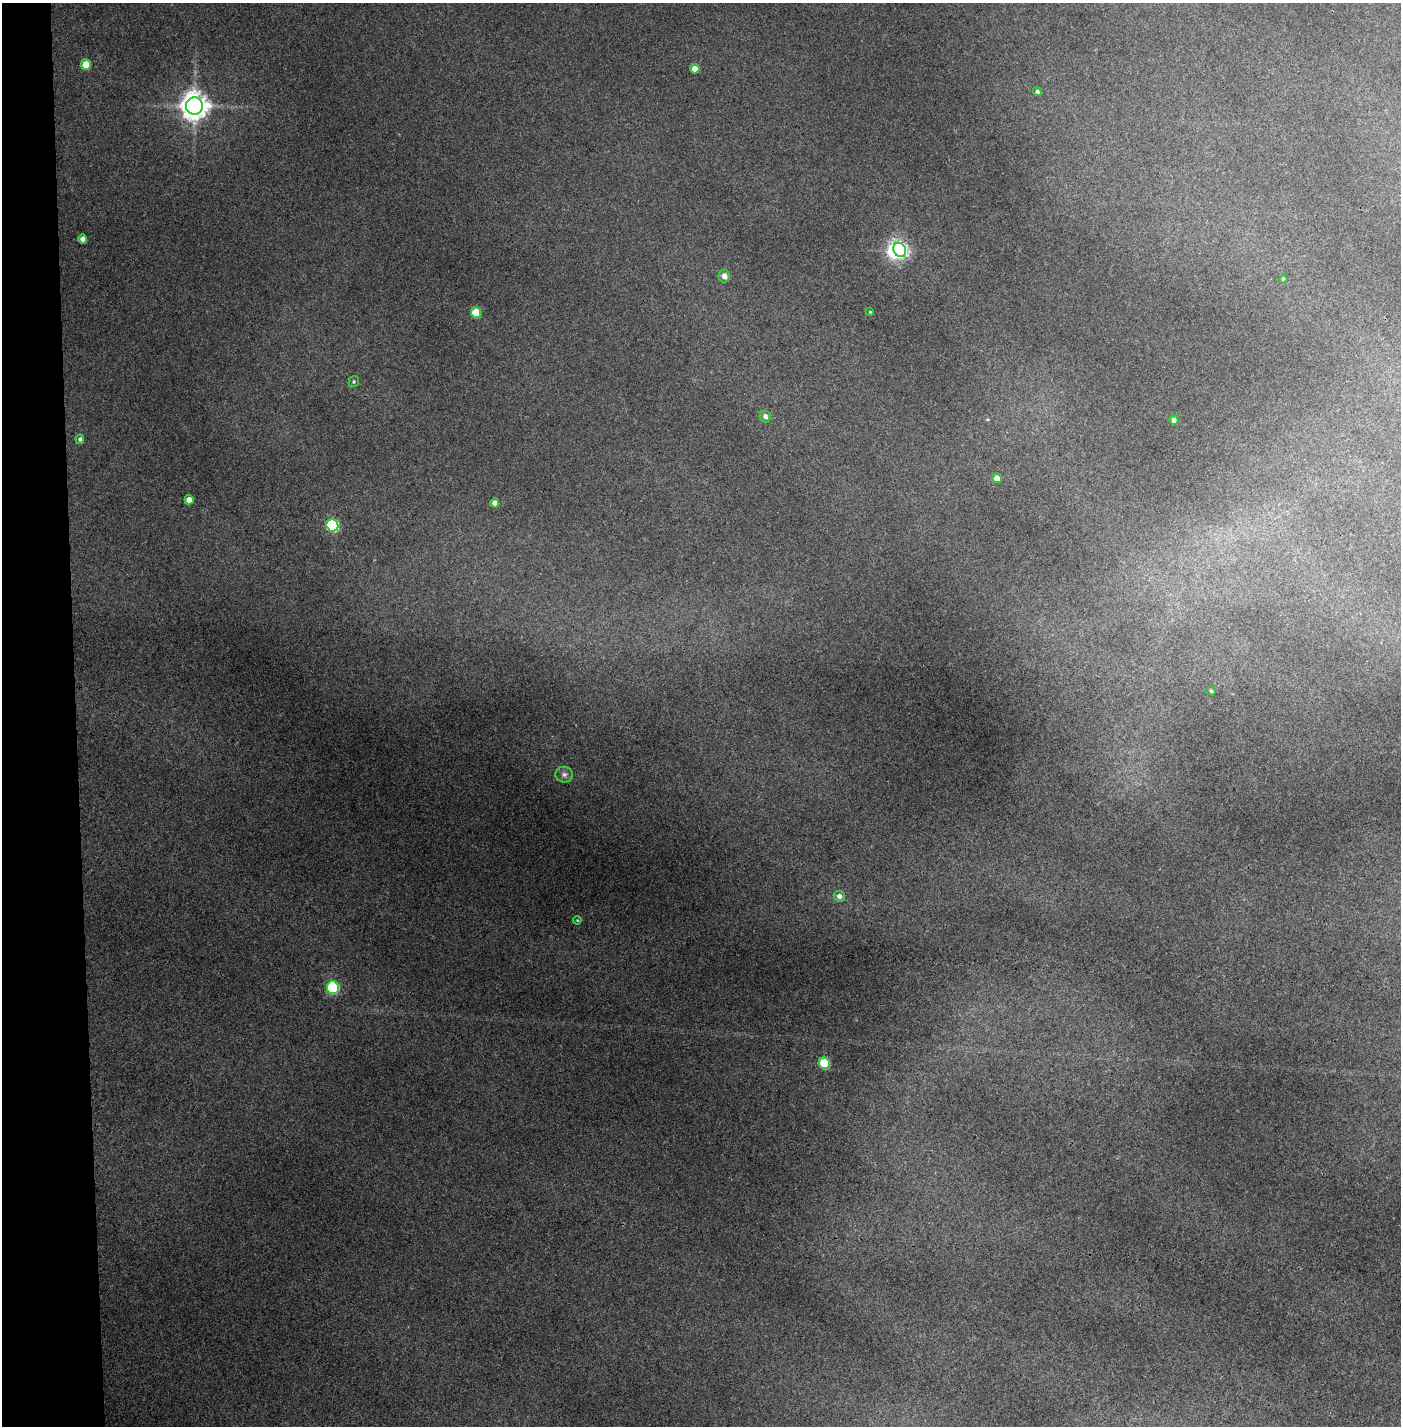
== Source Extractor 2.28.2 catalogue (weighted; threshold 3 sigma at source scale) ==
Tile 4 of 3 x 3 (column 1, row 2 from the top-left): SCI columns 51-1449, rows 1424-2847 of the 4295 x 4271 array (HDU 1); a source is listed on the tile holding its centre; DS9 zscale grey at full resolution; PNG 1403 x 1428 px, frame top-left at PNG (2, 3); each listed source drawn as its Kron ellipse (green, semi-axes under 4 px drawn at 4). Shown black and unused: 5% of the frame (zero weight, under 3 of 4 exposures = <1% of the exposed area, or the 3 px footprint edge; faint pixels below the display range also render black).
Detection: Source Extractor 2.28.2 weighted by HDU 2 'WHT'; one run over the whole footprint, this tile lists its part. Background 0.205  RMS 0.009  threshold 0.0406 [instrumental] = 3 sigma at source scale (4.5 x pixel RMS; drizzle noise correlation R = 1.50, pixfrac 1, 0.05/0.05 arcsec/px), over >= 5 px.
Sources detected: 25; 1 inside a brighter object's white glare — neither listed nor drawn; the other 24 listed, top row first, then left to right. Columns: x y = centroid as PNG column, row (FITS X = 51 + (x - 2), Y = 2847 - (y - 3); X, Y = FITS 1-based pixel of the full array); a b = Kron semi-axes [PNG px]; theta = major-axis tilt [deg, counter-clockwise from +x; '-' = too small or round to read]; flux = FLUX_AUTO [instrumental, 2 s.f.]
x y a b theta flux
86 65 5 5 - 16
695 69 5 4 - 6.8
1037 92 5 4 - 2
194 106 8 8 - 1200
83 239 4 4 - 4.5
900 250 7 6 - 250
724 276 6 6 - 5.5
1283 279 4 4 - 1.3
870 312 4 3 - 0.79
476 313 5 5 - 27
354 382 5 5 - 1.4
765 416 6 5 - 3.7
1174 420 5 4 - 3.7
80 439 5 4 - 1.9
997 478 5 4 - 7
189 500 5 4 - 7.4
495 503 4 4 - 4.4
332 525 6 6 - 110
1211 691 5 4 - 1.2
564 774 9 8 - 3.3
839 896 6 5 - 4.2
577 920 4 3 - 0.69
333 988 6 6 - 120
824 1063 6 5 - 48